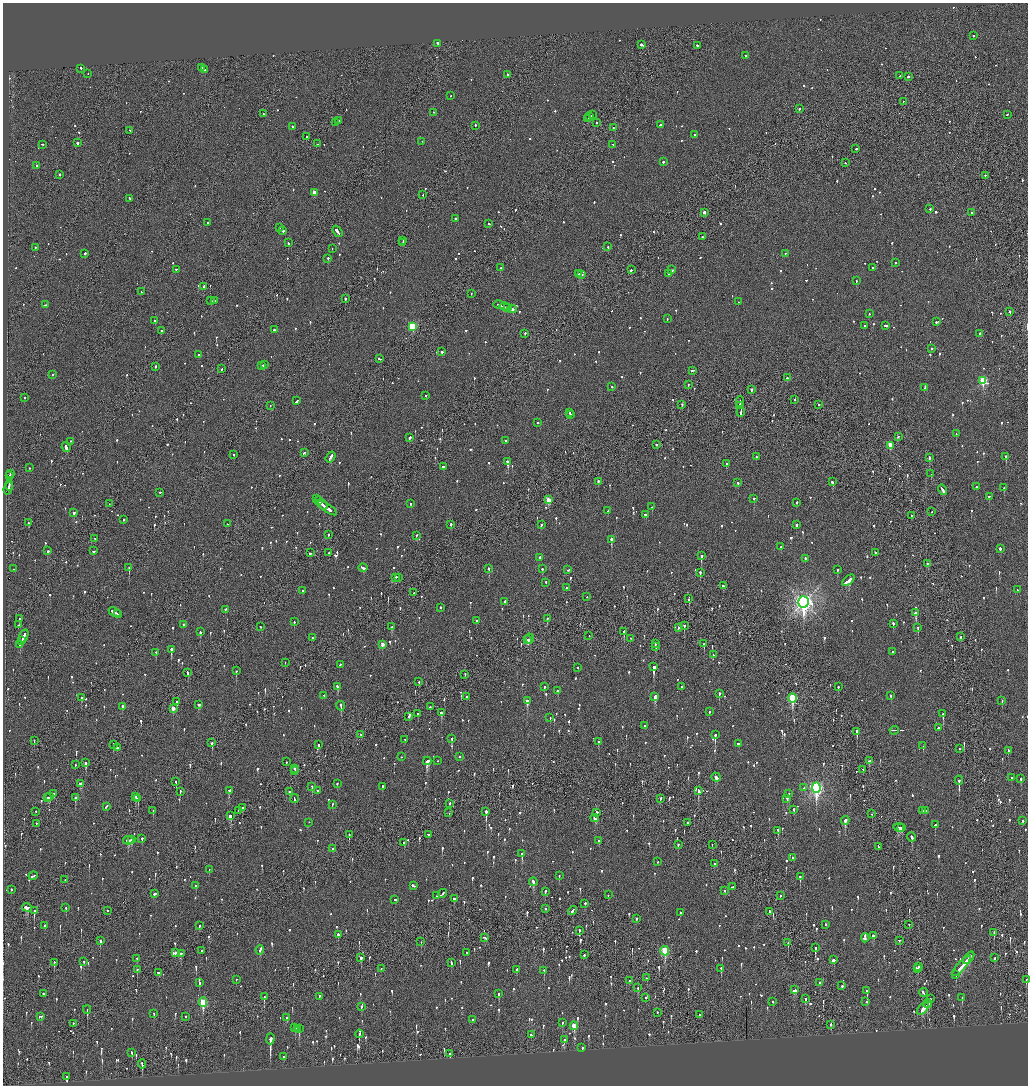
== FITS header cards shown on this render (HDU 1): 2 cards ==
NAXIS1  =                 2051
NAXIS2  =                 2167

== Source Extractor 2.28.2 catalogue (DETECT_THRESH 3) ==
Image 2051 x 2167 px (HDU 1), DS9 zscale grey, zoomed out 1/2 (1 PNG px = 2 x 2 image px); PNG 1030 x 1088 px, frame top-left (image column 2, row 2167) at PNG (3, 3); each listed source drawn as its Kron ellipse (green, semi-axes under 4 px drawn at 4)
Background -0.0977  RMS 0.077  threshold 0.23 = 3 sigma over >= 5 px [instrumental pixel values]
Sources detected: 1566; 57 cannot appear on this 1/2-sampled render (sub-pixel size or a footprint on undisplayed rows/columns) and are neither listed nor drawn; of the other 1509, the 500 brightest by FLUX_AUTO listed and drawn (1009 fainter detections omitted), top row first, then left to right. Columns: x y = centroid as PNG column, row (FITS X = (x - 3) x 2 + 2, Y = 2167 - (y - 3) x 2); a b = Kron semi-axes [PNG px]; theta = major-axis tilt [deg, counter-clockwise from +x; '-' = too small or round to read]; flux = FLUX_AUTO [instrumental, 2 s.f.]
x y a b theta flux
973 36 2 2 - 71
437 44 3 2 - 660
642 45 4 2 - 940
697 46 3 2 - 130
746 56 2 2 - 290
201 68 2 2 - 280
81 69 2 2 - 480
205 70 2 2 - 78
88 74 2 2 - 100
507 75 3 2 - 83
900 76 3 2 - 89
908 77 2 1 - 850
451 96 2 2 - 91
903 102 2 1 - 92
799 109 2 2 - 470
434 113 2 2 - 69
263 114 2 1 - 95
592 115 2 2 - 220
1007 115 2 2 - 92
590 117 2 1 - 82
588 119 3 2 - 120
338 121 3 2 - 110
336 123 4 2 - 150
597 123 2 1 - 70
660 125 3 2 - 97
475 126 2 2 - 100
293 127 3 2 - 120
613 128 2 2 - 110
130 131 2 1 - 66
694 135 2 2 - 67
306 137 2 2 - 86
422 142 2 2 - 98
78 143 2 2 - 470
317 144 2 2 - 80
42 145 3 2 - 70
613 145 2 2 - 69
856 149 2 2 - 80
663 162 2 2 - 160
845 163 2 2 - 65
37 166 2 2 - 96
59 175 2 2 - 200
985 176 2 2 - 93
314 193 3 3 - 200
423 195 2 2 - 74
129 199 2 2 - 170
930 209 2 2 - 130
704 213 3 2 - 140
972 213 3 2 - 80
455 219 2 2 - 260
208 223 2 2 - 99
489 224 2 2 - 110
279 228 2 2 - 140
283 231 2 2 - 430
337 232 6 2 -54 550
702 237 2 2 - 150
403 241 2 1 - 200
288 243 2 2 - 110
403 243 2 2 - 87
608 247 2 2 - 100
35 248 2 2 - 66
332 249 2 2 - 100
85 254 2 2 - 160
785 254 2 2 - 79
328 259 2 2 - 190
895 263 2 2 - 97
501 268 2 2 - 82
872 268 2 2 - 85
176 270 2 2 - 93
631 270 2 2 - 1000
672 270 4 2 - 220
579 274 4 2 - 170
668 274 2 2 - 82
581 275 2 1 - 86
856 281 2 2 - 86
204 287 2 2 - 190
141 292 2 1 - 88
471 294 2 1 - 73
345 299 2 2 - 260
211 301 2 2 - 150
215 301 2 1 - 120
738 302 2 1 - 64
45 305 4 2 - 140
499 305 6 2 -16 210
505 307 5 2 - 230
508 308 3 2 - 130
512 309 5 2 - 270
1010 312 2 2 - 250
869 314 2 2 - 65
667 319 2 2 - 72
155 321 2 2 - 110
937 322 3 2 - 120
865 326 2 2 - 88
886 326 3 2 - 220
412 327 3 3 - 930
274 330 2 2 - 89
161 331 2 2 - 98
525 334 2 2 - 82
980 334 2 2 - 370
932 349 2 2 - 180
442 352 2 2 - 140
199 355 2 2 - 90
379 359 3 2 - 180
264 365 2 2 - 100
262 366 3 2 - 130
155 367 2 1 - 330
222 369 2 2 - 77
692 371 4 2 - 110
52 375 2 2 - 86
787 378 2 2 - 690
983 381 3 3 - 1200
688 385 2 1 - 74
612 387 2 2 - 86
925 388 3 2 - 97
751 390 2 2 - 280
426 396 2 2 - 97
24 398 2 2 - 120
795 400 2 1 - 99
297 401 4 2 - 110
740 402 5 1 - 200
682 405 2 2 - 120
819 405 2 2 - 210
270 406 2 2 - 70
740 406 3 2 - 130
741 412 5 2 - 200
570 413 2 2 - 110
570 415 2 2 - 81
538 423 2 2 - 97
956 434 2 2 - 65
898 437 2 2 - 120
409 438 3 2 - 360
505 441 2 2 - 95
71 442 2 2 - 110
656 445 2 2 - 65
890 446 3 3 - 310
66 448 5 2 - 430
304 453 3 2 - 77
234 455 2 2 - 74
330 457 6 2 55 440
756 457 2 2 - 90
1006 457 2 2 - 260
929 458 3 2 - 260
508 462 3 2 - 1000
726 464 2 2 - 180
443 467 3 2 - 120
29 468 2 2 - 64
10 474 3 1 - 270
931 474 2 2 - 150
9 476 2 2 - 620
598 482 2 2 - 140
832 482 3 2 - 83
738 483 2 2 - 110
9 486 5 1 - 220
976 487 2 2 - 97
1004 488 2 2 - 110
8 489 6 2 73 230
943 490 5 2 - 190
160 493 2 2 - 120
989 497 3 2 - 75
316 499 2 2 - 170
754 499 2 2 - 230
549 500 3 2 - 340
318 501 3 2 - 180
797 503 2 2 - 87
109 504 2 1 - 120
411 504 2 2 - 65
323 505 5 1 - 200
652 507 2 2 - 190
327 508 12 2 -35 510
608 511 3 2 - 96
932 512 2 1 - 94
74 513 3 2 - 220
645 515 3 2 - 91
912 516 2 1 - 74
124 520 2 2 - 74
28 523 2 2 - 150
227 524 2 2 - 80
451 525 2 2 - 150
541 525 2 2 - 92
796 525 3 2 - 100
328 535 2 2 - 80
416 536 2 2 - 76
95 539 2 2 - 70
611 540 3 2 - 500
781 547 2 2 - 180
1000 549 3 2 - 110
48 551 2 2 - 340
94 551 3 2 - 130
310 553 3 2 - 150
329 553 2 2 - 200
875 553 2 2 - 78
701 556 3 2 - 480
539 558 4 2 - 140
805 559 2 2 - 250
928 564 3 2 - 92
129 568 2 1 - 200
363 568 4 2 - 160
14 569 2 2 - 74
489 569 2 2 - 230
542 569 2 2 - 88
568 570 2 2 - 85
838 570 2 2 - 78
700 573 2 2 - 170
396 578 3 2 - 150
398 578 2 1 - 94
848 581 7 2 41 540
546 583 2 2 - 110
723 586 2 2 - 110
566 588 2 2 - 95
1017 590 2 2 - 73
302 591 2 2 - 81
414 593 2 2 - 91
587 597 2 2 - 85
689 599 2 2 - 110
504 602 3 2 - 94
804 602 5 5 - 8600
440 608 2 2 - 140
225 610 2 2 - 70
115 613 7 2 -29 440
916 613 3 3 - 570
118 614 3 2 - 160
20 619 3 2 - 180
547 619 2 2 - 67
476 621 2 2 - 72
294 622 2 2 - 100
893 624 2 2 - 220
18 625 2 2 - 80
183 625 2 2 - 87
684 626 2 2 - 350
261 627 2 2 - 65
391 627 3 2 - 120
679 628 3 2 - 91
918 628 3 2 - 130
200 632 2 2 - 330
624 632 3 2 - 210
24 636 7 2 66 220
589 636 2 1 - 140
961 637 2 1 - 140
312 638 2 2 - 85
530 639 5 1 - 140
630 639 2 2 - 97
528 640 2 2 - 140
22 641 4 2 - 220
655 644 3 2 - 170
704 644 3 2 - 96
20 645 3 2 - 170
383 645 3 2 - 170
656 647 2 2 - 300
171 650 3 2 - 360
893 652 2 2 - 110
156 653 2 2 - 120
713 655 2 2 - 65
285 663 2 1 - 80
340 665 3 2 - 99
654 667 3 2 - 1500
578 668 2 2 - 99
236 671 2 2 - 320
187 673 3 2 - 110
465 675 2 1 - 90
419 682 2 2 - 140
337 687 3 2 - 160
544 687 3 2 - 110
682 687 2 2 - 64
838 687 2 2 - 140
558 691 2 2 - 77
719 694 3 2 - 200
324 696 2 2 - 84
891 696 2 2 - 72
466 697 2 2 - 150
655 697 4 3 - 350
82 698 3 2 - 120
792 698 5 3 - 1300
527 701 3 3 - 440
1002 701 3 2 - 67
177 702 4 2 - 300
199 705 3 2 - 99
341 706 5 2 - 220
123 707 3 2 - 130
430 707 2 2 - 93
173 709 3 2 - 180
709 712 2 2 - 100
441 713 3 2 - 280
418 714 2 2 - 150
943 714 3 2 - 210
409 717 3 2 - 120
550 718 2 2 - 70
644 726 2 2 - 78
938 728 2 2 - 160
894 731 4 1 - 210
857 732 3 2 - 380
361 735 2 1 - 180
715 735 3 2 - 610
452 739 2 2 - 440
405 740 2 2 - 88
34 741 2 1 - 75
598 742 2 2 - 140
212 743 3 2 - 230
738 744 2 2 - 130
113 745 2 1 - 80
318 745 3 2 - 88
923 746 2 2 - 84
117 748 2 2 - 100
959 749 2 2 - 68
1008 751 2 2 - 75
401 757 2 2 - 110
460 757 2 2 - 84
427 761 4 2 - 820
437 761 2 2 - 72
869 761 3 2 - 200
286 762 2 1 - 66
86 763 3 2 - 750
75 765 2 2 - 78
295 769 2 2 - 76
863 770 2 1 - 93
295 771 3 1 - 120
716 778 4 2 - 170
1011 778 2 2 - 67
1021 779 2 2 - 180
959 781 4 2 - 350
176 782 2 2 - 200
80 784 3 2 - 130
337 784 2 2 - 160
312 787 2 1 - 110
382 787 2 2 - 94
804 788 3 2 - 100
816 788 5 4 - 3800
229 791 3 2 - 97
318 791 2 2 - 69
698 791 3 2 - 290
180 792 2 2 - 110
289 792 3 2 - 110
54 794 3 1 - 82
789 794 2 2 - 77
50 797 3 2 - 120
136 797 2 1 - 230
48 798 2 2 - 80
75 798 3 2 - 220
138 799 3 2 - 120
294 799 4 2 - 170
660 799 3 2 - 66
787 799 2 2 - 110
450 804 3 1 - 160
332 805 3 2 - 74
106 807 3 2 - 190
242 808 2 2 - 65
794 810 2 2 - 93
153 811 2 1 - 78
238 811 2 2 - 220
922 811 3 2 - 110
925 811 2 2 - 97
36 812 2 1 - 68
486 812 3 2 - 1100
449 813 2 1 - 70
596 813 3 2 - 860
872 814 2 1 - 75
230 816 4 2 - 180
595 818 4 3 - 110
845 821 4 2 - 550
1022 821 3 2 - 72
309 823 2 2 - 110
687 823 2 1 - 240
36 824 3 2 - 220
935 825 3 2 - 150
899 828 5 3 - 260
902 828 2 2 - 89
778 831 3 2 - 150
349 835 3 1 - 120
429 835 3 2 - 84
911 837 4 2 - 170
142 839 2 2 - 110
131 840 3 1 - 73
128 841 5 3 - 170
599 841 2 2 - 68
404 843 2 2 - 120
678 845 3 2 - 89
712 845 2 2 - 81
878 847 3 1 - 83
333 849 2 1 - 160
522 854 3 2 - 270
793 858 2 2 - 68
658 862 2 2 - 100
715 864 2 2 - 150
209 870 2 1 - 79
33 876 4 2 - 230
559 876 3 2 - 190
800 877 2 2 - 160
65 880 2 1 - 65
533 882 4 2 - 240
196 886 2 2 - 82
413 886 3 2 - 150
733 887 3 2 - 100
11 890 2 2 - 110
725 891 2 2 - 120
545 892 3 2 - 79
155 894 3 2 - 89
442 894 4 2 - 130
608 895 2 2 - 74
436 896 2 2 - 120
780 896 2 2 - 73
454 899 2 2 - 380
395 900 3 2 - 160
585 904 2 2 - 200
27 908 5 4 - 200
66 908 2 2 - 69
546 909 2 1 - 180
34 911 3 2 - 310
107 911 2 2 - 84
572 911 5 2 - 160
769 912 3 1 - 88
680 913 2 2 - 84
637 919 3 2 - 66
826 925 2 2 - 130
909 925 2 1 - 66
45 926 2 2 - 180
199 926 2 2 - 99
579 931 2 2 - 260
994 933 3 1 - 90
338 935 2 2 - 330
873 936 3 2 - 300
485 938 4 2 - 130
865 938 4 3 - 160
100 941 4 2 - 71
899 941 2 2 - 160
421 942 2 1 - 68
788 943 3 1 - 77
815 948 3 2 - 250
260 950 5 2 - 310
201 951 2 1 - 120
665 951 5 3 - 1100
175 953 2 1 - 300
467 953 2 2 - 82
181 954 4 2 - 160
584 955 2 2 - 270
361 958 3 2 - 190
969 958 7 2 53 260
995 958 3 2 - 73
137 959 3 2 - 78
834 960 2 2 - 390
84 962 3 2 - 70
54 963 3 1 - 310
451 963 3 2 - 100
961 966 13 3 49 430
918 967 2 2 - 74
381 969 2 2 - 100
721 969 3 2 - 120
918 969 3 2 - 300
137 970 3 2 - 96
517 970 3 2 - 69
544 971 3 2 - 74
158 973 3 3 - 110
956 975 4 1 - 210
647 978 3 1 - 81
236 980 2 2 - 90
1026 980 3 1 - 78
629 981 2 2 - 94
199 983 2 2 - 75
820 983 2 1 - 130
842 986 2 2 - 120
638 988 2 2 - 87
794 990 4 3 - 120
867 991 3 2 - 150
923 993 4 2 - 250
43 994 2 2 - 110
499 994 3 2 - 160
264 997 3 2 - 190
319 997 3 2 - 73
646 998 2 2 - 72
962 998 3 2 - 110
805 999 4 2 - 310
930 999 2 2 - 110
772 1002 2 2 - 89
866 1002 2 2 - 77
203 1003 5 3 - 740
927 1004 4 2 - 200
361 1007 3 2 - 100
923 1009 7 4 47 240
87 1010 4 1 - 83
657 1013 2 2 - 330
154 1014 2 2 - 70
700 1015 2 1 - 210
41 1017 3 2 - 84
186 1017 2 2 - 150
286 1018 3 2 - 89
473 1020 2 2 - 120
562 1023 2 2 - 180
73 1024 2 2 - 68
831 1025 3 2 - 71
574 1026 4 3 - 350
295 1028 2 2 - 380
297 1029 3 1 - 99
299 1029 4 2 - 270
359 1034 4 2 - 130
531 1035 2 2 - 190
270 1039 5 2 - 2300
564 1040 3 2 - 77
582 1048 2 2 - 250
132 1053 3 2 - 95
450 1054 2 2 - 170
283 1057 2 2 - 89
142 1064 4 2 - 240
67 1077 2 2 - 920
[1009 fainter detections neither listed nor drawn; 57 sub-pixel or undisplayed-footprint detections neither listed nor drawn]